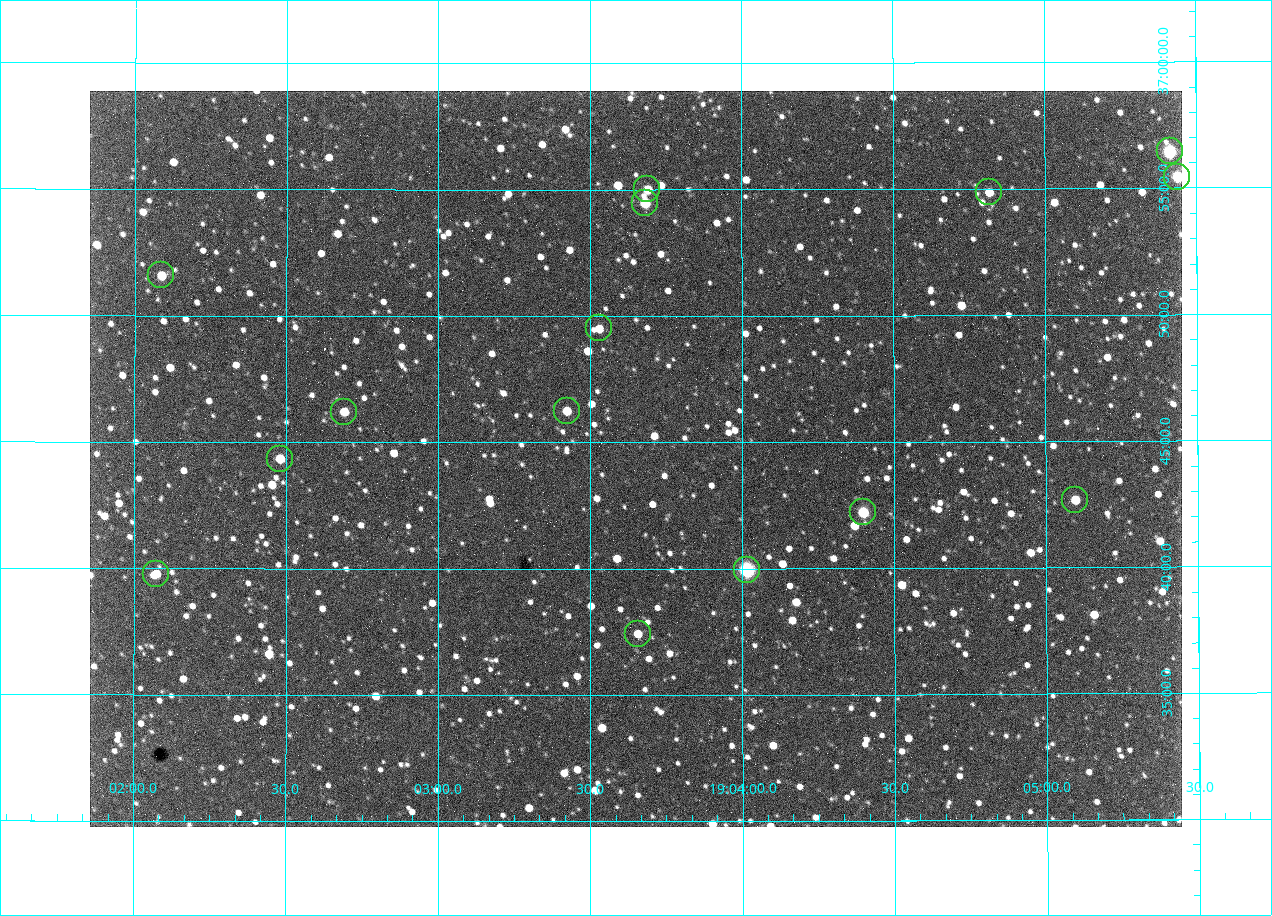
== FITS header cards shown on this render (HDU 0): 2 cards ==
NAXIS1  =                 1092 /fastest changing axis
NAXIS2  =                  736 /next to fastest changing axis

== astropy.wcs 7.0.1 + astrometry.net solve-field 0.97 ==
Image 1092 x 736 px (HDU 0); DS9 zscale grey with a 90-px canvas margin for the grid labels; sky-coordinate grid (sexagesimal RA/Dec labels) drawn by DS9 from the SOLVED WCS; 15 Tycho-2 reference stars matched to detected sources circled (green)
Header WCS: none
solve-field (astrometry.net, Tycho-2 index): SOLVED blind (the file carries no WCS)
Solved WCS: RA---TAN-SIP/DEC--TAN-SIP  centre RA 19:03:39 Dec +36:44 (285.91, +36.74 deg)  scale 2.37 arcsec/px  FOV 43.2' x 29.1'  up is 0 deg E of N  parity flipped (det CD > 0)
(file carries no celestial WCS; the grid is the blind solution)
Tycho-2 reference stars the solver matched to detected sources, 15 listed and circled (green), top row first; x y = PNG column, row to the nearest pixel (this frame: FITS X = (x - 90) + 1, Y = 736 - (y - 91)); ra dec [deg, ICRS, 3 dp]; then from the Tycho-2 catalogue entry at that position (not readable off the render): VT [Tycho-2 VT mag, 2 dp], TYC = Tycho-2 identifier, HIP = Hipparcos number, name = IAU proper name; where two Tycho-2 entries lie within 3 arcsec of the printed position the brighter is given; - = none
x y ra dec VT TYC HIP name
1170 151 286.353 +36.941 8.32 2652-644-1 93748 -
1177 177 286.360 +36.924 9.83 2652-14-1 - -
647 189 285.922 +36.917 10.48 2652-1249-1 - -
989 192 286.204 +36.915 10.94 2652-350-1 - -
645 203 285.920 +36.908 9.57 2652-218-1 - -
161 275 285.522 +36.860 10.88 2651-1921-1 - -
599 328 285.882 +36.825 10.95 2652-329-1 - -
567 411 285.856 +36.771 11.11 2652-1253-1 - -
344 412 285.672 +36.770 11.14 2651-2527-1 - -
280 459 285.620 +36.739 11.03 2651-1906-1 - -
1075 500 286.274 +36.711 10.88 2652-1070-1 - -
863 512 286.100 +36.704 10.14 2652-1649-1 - -
747 570 286.004 +36.666 8.52 2652-1368-1 - -
156 574 285.518 +36.663 10.71 2651-2245-1 - -
638 634 285.914 +36.624 11.11 2652-845-1 - -